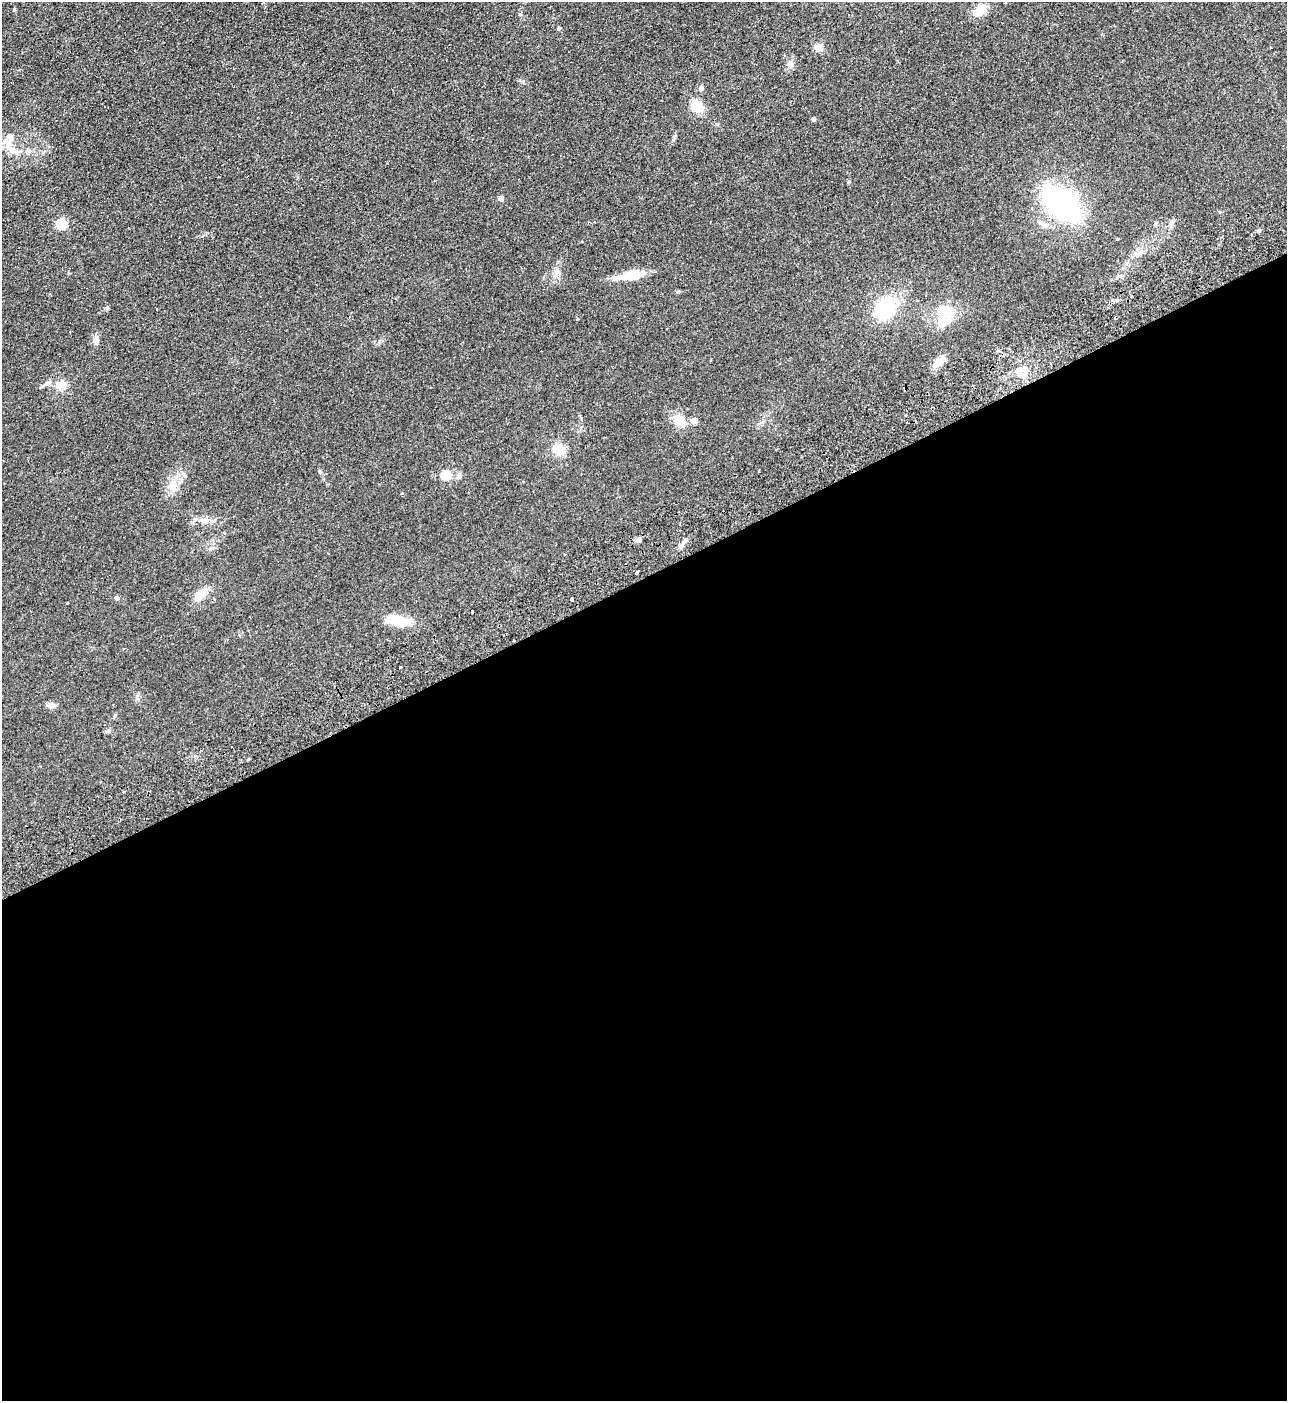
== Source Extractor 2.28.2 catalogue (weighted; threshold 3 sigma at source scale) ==
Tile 15 of 4 x 4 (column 3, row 4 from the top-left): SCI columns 2753-4037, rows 54-1452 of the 5634 x 5702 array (HDU 1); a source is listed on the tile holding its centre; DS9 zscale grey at full resolution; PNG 1289 x 1403 px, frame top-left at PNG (2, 2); no overlay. Shown black and unused: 59% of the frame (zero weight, under 2 of 3 exposures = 3% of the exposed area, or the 3 px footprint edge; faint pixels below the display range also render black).
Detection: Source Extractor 2.28.2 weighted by HDU 2 'WHT'; one run over the whole footprint, this tile lists its part. Background 0.113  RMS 0.011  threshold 0.0487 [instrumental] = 3 sigma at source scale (4.5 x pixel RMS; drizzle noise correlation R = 1.50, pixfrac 1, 0.05/0.05 arcsec/px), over >= 5 px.
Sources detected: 53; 7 cosmic-ray / hot-pixel residue — not listed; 4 inside a brighter listed object's ellipse — not listed separately; the other 42 listed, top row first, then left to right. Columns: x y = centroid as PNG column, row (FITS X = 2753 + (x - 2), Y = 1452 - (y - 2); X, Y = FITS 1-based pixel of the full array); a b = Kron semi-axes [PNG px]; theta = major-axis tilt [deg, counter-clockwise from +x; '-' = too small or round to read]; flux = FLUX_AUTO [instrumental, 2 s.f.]
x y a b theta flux
980 10 17 12 37 12
819 47 10 9 - 5.5
790 64 9 7 -89 3.9
701 88 5 5 - 3.8
697 106 14 11 -40 17
814 119 4 4 - 2.8
8 142 16 9 -44 11
501 198 4 4 - 6.7
1062 204 33 22 -41 180
62 224 5 5 - 63
1043 224 16 6 -24 5.6
556 271 7 6 - 3.2
632 275 31 9 11 22
678 292 5 4 - 1.3
885 308 17 14 53 64
945 312 19 15 -11 24
96 340 11 7 84 4.2
939 362 18 10 34 8.5
1018 370 13 10 61 9.8
47 383 8 7 - 3.5
61 385 13 12 - 8.8
679 420 15 12 -43 13
694 421 5 4 - 11
907 423 3 3 - 2.1
559 449 15 12 -50 14
320 472 6 3 -19 1.2
446 475 5 5 - 38
172 485 14 9 -58 8.1
402 493 4 3 - 0.84
204 520 11 5 0 4.3
639 539 4 4 - 7.5
212 548 7 4 18 1.8
637 572 3 3 - 11
201 595 21 9 43 13
117 598 5 4 - 2.9
572 600 3 3 - 3.3
67 603 3 3 - 2.9
472 612 4 3 - 5.8
398 620 34 11 -9 22
400 667 3 3 - 1.8
52 705 14 6 -10 3.6
108 731 7 4 44 1.6
Unlisted compact peaks at least as high as the median listed source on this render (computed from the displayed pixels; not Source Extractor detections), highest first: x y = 559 28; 14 10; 520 14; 1258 231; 523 81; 115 715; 673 140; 577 319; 849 182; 459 476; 138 699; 1119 276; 1220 212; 379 341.